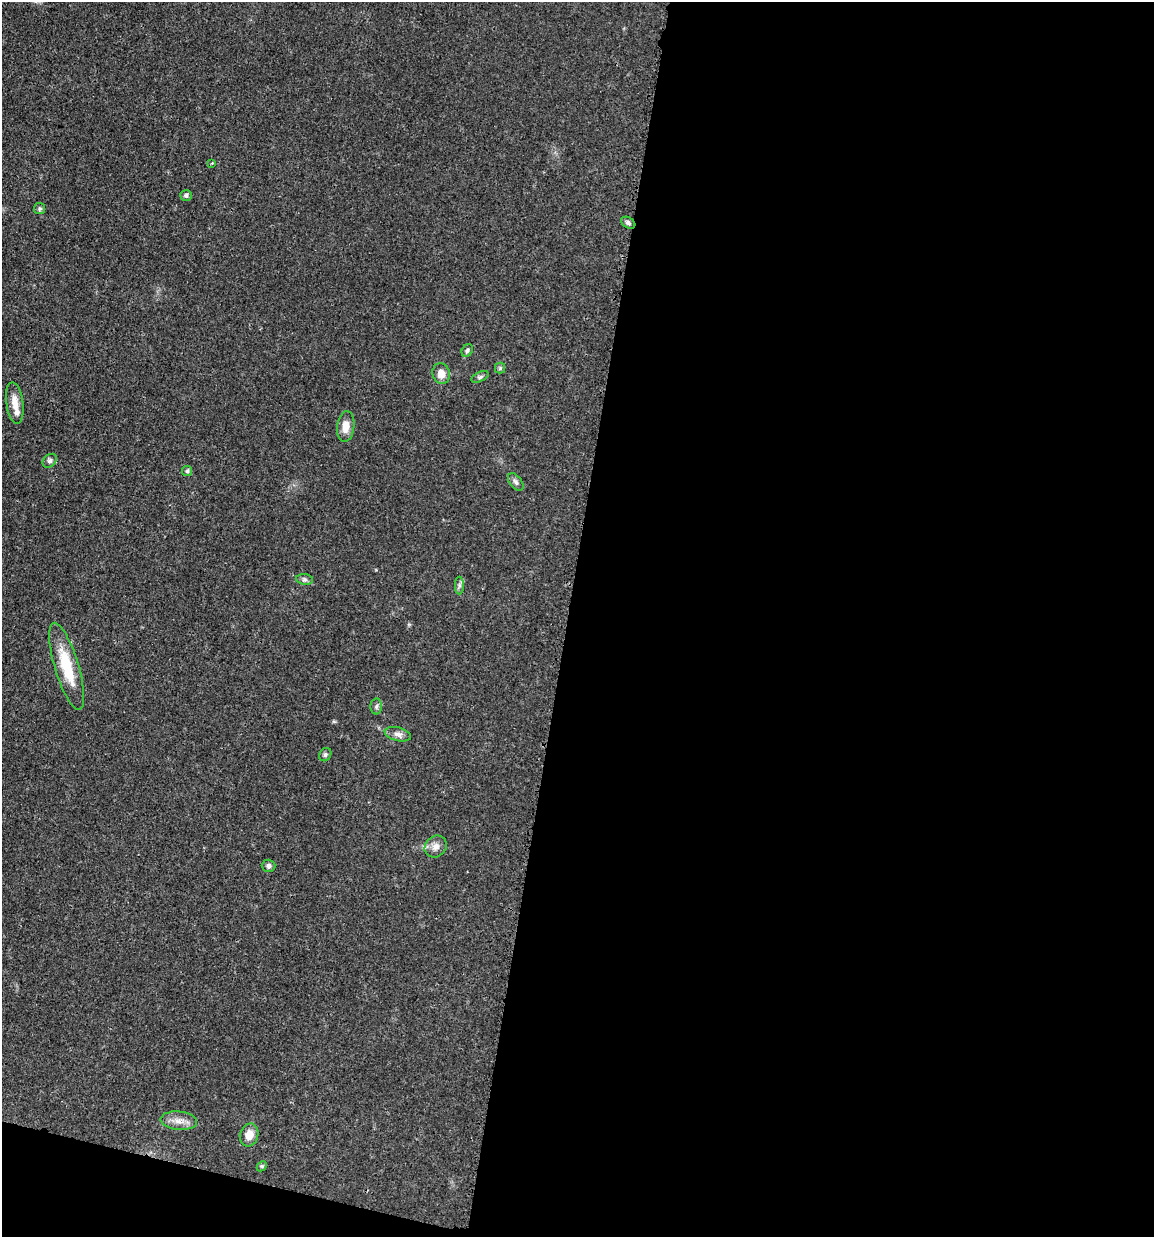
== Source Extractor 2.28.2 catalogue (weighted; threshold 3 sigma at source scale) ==
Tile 16 of 4 x 4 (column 4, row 4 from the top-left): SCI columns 3704-4855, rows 7-1241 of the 4983 x 4952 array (HDU 1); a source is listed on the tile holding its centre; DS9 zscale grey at full resolution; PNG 1156 x 1239 px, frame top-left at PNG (2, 2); each listed source drawn as its Kron ellipse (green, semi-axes under 4 px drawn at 4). Shown black and unused: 53% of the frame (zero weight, under 3 of 4 exposures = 1% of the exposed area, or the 3 px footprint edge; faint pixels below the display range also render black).
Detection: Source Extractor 2.28.2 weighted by HDU 2 'WHT'; one run over the whole footprint, this tile lists its part. Background 0.0209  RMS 0.0023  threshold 0.0103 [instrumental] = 3 sigma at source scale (4.5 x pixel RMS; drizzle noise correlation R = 1.50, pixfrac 1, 0.05/0.05 arcsec/px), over >= 5 px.
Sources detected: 25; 1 inside a brighter listed object's ellipse — not listed separately; the other 24 listed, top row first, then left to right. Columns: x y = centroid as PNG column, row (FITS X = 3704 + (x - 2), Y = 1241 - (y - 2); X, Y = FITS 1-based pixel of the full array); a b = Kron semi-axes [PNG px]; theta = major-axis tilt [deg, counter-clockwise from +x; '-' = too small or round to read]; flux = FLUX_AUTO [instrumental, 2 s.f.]
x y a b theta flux
212 163 4 3 - 0.19
186 195 6 5 - 0.61
40 209 5 5 - 0.41
628 223 8 5 -31 0.61
467 351 7 5 60 0.45
500 368 5 5 - 0.35
441 374 10 8 -74 2.1
480 377 9 4 25 0.53
15 403 21 8 -83 2.7
346 427 15 8 83 2.4
50 461 8 6 44 0.7
187 471 5 5 - 0.37
516 482 10 6 -52 0.68
305 579 8 5 -7 0.6
459 585 9 4 -90 0.6
67 666 45 12 -73 8.8
376 706 8 5 88 0.5
398 734 13 6 -14 1.1
325 755 7 5 58 0.46
436 847 12 10 44 1.6
268 866 7 6 - 0.75
179 1121 18 9 -6 2.3
249 1135 11 9 73 2.4
262 1166 6 4 43 0.32